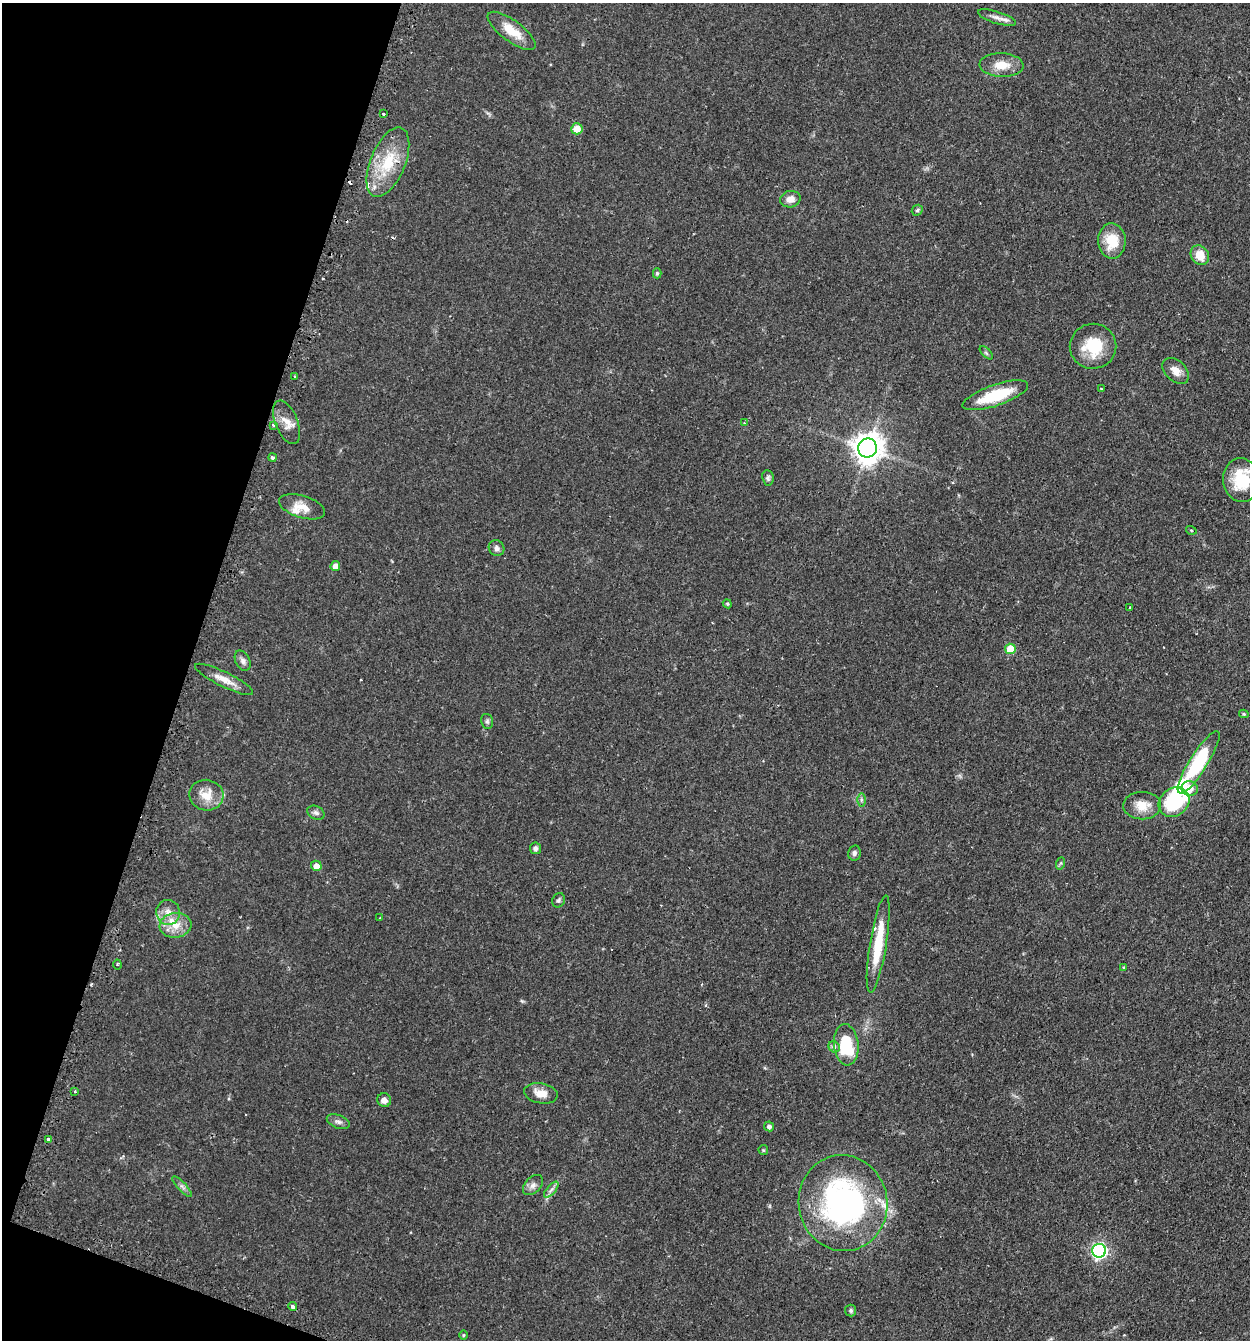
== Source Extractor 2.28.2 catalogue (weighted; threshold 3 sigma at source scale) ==
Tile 9 of 4 x 4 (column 1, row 3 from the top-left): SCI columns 163-1410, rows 1375-2712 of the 5447 x 5425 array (HDU 1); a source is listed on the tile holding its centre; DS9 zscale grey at full resolution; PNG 1252 x 1342 px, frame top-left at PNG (2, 3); each listed source drawn as its Kron ellipse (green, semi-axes under 4 px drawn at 4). Shown black and unused: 16% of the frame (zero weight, under 2 of 3 exposures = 4% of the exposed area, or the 3 px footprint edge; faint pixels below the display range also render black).
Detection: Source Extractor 2.28.2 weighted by HDU 2 'WHT'; one run over the whole footprint, this tile lists its part. Background 0.0992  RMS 0.0055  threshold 0.0249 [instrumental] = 3 sigma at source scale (4.5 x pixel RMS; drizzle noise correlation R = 1.50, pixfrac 1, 0.05/0.05 arcsec/px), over >= 5 px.
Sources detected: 83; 1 inside a brighter object's white glare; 5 cosmic-ray / hot-pixel residue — neither listed nor drawn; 7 inside a brighter listed object's ellipse — not listed separately; the other 70 listed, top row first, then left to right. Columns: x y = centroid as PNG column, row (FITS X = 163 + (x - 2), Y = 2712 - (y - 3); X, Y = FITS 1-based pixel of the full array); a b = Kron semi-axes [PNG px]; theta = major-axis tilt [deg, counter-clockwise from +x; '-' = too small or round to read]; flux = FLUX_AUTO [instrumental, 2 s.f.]
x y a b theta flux
997 18 20 6 -17 3.1
512 31 29 10 -36 11
1002 65 22 12 -2 8.9
383 113 3 2 - 1
577 129 6 5 - 6.5
388 162 37 17 68 22
790 199 10 8 13 3.8
917 210 6 5 - 0.89
1112 241 17 14 -88 13
1200 255 10 8 -55 8.3
657 273 5 4 - 0.8
1093 346 23 22 - 19
986 353 8 3 -45 0.84
1176 371 15 10 -43 4.7
295 376 3 3 - 1.3
1101 389 3 2 - 0.39
995 395 34 10 19 23
287 422 23 11 -68 6.2
744 423 3 3 - 0.45
273 425 3 3 - 1.3
868 448 9 9 - 780
273 457 4 3 - 1.7
768 478 8 5 -83 1.2
1241 480 22 18 -82 19
302 507 24 11 -17 7.3
1191 530 5 3 - 0.47
496 548 8 7 - 1.9
335 566 5 5 - 4.4
727 604 4 4 - 0.61
1130 607 3 2 - 0.55
1010 649 5 5 - 15
243 661 11 7 -62 2.2
224 679 32 7 -26 6.6
1244 714 5 3 - 0.8
487 721 7 6 - 1.2
1199 762 36 9 58 44
1190 788 8 7 - 5
206 795 17 15 -11 9.1
861 800 6 4 90 1.1
1174 802 16 14 37 27
1142 806 19 14 1 8.7
316 813 9 6 -27 1.8
535 848 6 5 - 1.6
854 853 8 6 78 1.5
1061 863 6 4 70 0.74
316 866 5 5 - 4.4
559 900 7 6 - 1.3
168 912 12 12 - 5.4
380 918 3 3 - 0.41
175 925 16 12 7 8
878 944 49 8 81 21
117 964 5 3 - 0.78
1124 967 3 3 - 0.46
846 1045 21 12 -84 26
834 1047 6 5 - 1.3
75 1091 4 3 - 0.54
541 1093 17 10 -11 6.2
384 1100 7 6 - 3.1
338 1122 12 6 -21 2
769 1126 5 5 - 1.9
48 1139 3 3 - 1.2
763 1150 5 4 - 0.63
533 1185 12 8 46 2.7
182 1187 13 3 -46 1.5
551 1190 10 4 49 1.9
843 1203 48 44 -80 140
1099 1251 7 7 - 140
293 1307 4 3 - 3.4
851 1310 6 5 - 1
463 1335 5 3 - 0.48
Isophote crosses this tile's border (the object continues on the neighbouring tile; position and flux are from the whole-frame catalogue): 1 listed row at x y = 1241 480